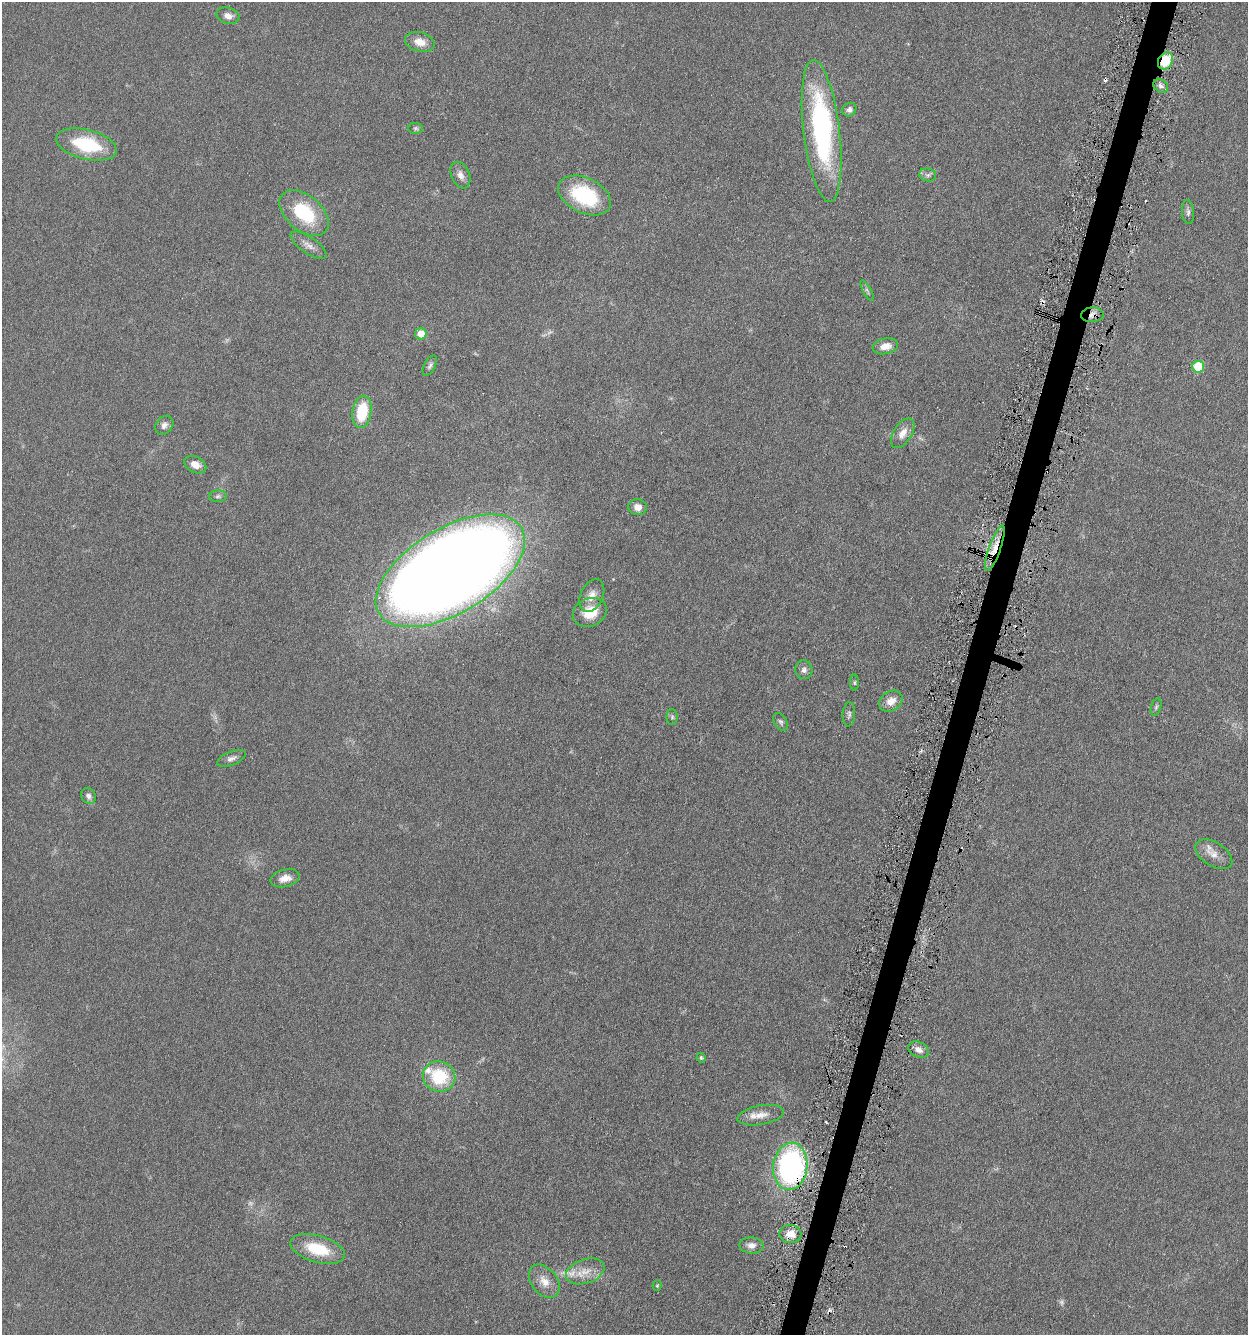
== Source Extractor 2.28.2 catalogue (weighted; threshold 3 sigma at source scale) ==
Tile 10 of 4 x 4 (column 2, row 3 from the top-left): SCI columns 1508-2753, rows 1342-2674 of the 5376 x 5350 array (HDU 1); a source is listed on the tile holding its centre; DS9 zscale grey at full resolution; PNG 1250 x 1337 px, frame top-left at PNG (2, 2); each listed source drawn as its Kron ellipse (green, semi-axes under 4 px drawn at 4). Shown black and unused: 2% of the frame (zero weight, under 3 of 6 exposures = <1% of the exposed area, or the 3 px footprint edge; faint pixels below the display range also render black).
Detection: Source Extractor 2.28.2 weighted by HDU 2 'WHT'; one run over the whole footprint, this tile lists its part. Background 0.0957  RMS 0.0067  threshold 0.0276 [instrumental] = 3 sigma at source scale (4.09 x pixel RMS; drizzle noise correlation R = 1.36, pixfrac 0.8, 0.05/0.05 arcsec/px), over >= 5 px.
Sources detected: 64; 3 too faint to see at this stretch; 1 inside a brighter object's white glare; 6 cosmic-ray / hot-pixel residue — neither listed nor drawn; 2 inside a brighter listed object's ellipse — not listed separately; the other 52 listed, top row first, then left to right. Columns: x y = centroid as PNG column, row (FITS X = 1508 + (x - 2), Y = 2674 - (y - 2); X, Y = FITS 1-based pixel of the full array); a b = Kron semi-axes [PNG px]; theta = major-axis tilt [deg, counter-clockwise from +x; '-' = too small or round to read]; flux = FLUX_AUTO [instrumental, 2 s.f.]
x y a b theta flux
228 16 12 8 -15 4
420 42 15 9 -15 6.9
1165 61 9 7 60 18
1161 86 8 6 -35 2
849 110 7 6 - 2.2
416 128 7 5 -5 1.1
822 131 71 18 -83 120
86 144 31 15 -14 36
460 175 14 9 -66 4
928 175 8 6 -12 1.8
584 195 28 17 -26 43
1188 212 12 6 -86 2.1
304 213 28 17 -40 36
308 245 21 8 -34 4.4
867 291 11 3 -62 1.4
1092 315 11 7 3 3.1
421 334 6 5 - 7.7
885 346 13 8 10 6.2
430 366 11 5 62 1.7
1198 367 6 6 - 30
362 412 16 9 80 24
164 425 10 8 50 2.8
903 433 16 9 58 5.6
195 465 11 8 -25 5.5
218 496 9 5 1 1.5
638 507 9 8 - 4.7
995 548 24 6 70 9.4
450 571 83 42 31 1400
592 595 17 11 66 6.2
590 612 17 14 24 15
804 670 9 8 - 2.4
854 683 8 4 -90 0.93
891 701 12 9 35 6.2
1156 707 9 5 74 1.3
849 714 12 6 86 1.8
672 717 8 5 90 1.2
781 722 9 6 -57 1.5
231 758 15 7 22 2.8
88 796 8 7 - 2.4
1214 854 20 12 -33 6.4
285 878 15 8 15 5.6
919 1050 11 7 -24 3.7
701 1058 5 4 - 0.88
439 1076 16 15 - 30
760 1115 23 9 10 7.1
790 1166 24 17 84 140
790 1234 11 9 -5 6.7
751 1245 12 8 -5 3.9
317 1249 28 13 -16 24
585 1271 20 12 18 8.7
544 1281 19 13 -52 7.7
657 1286 5 4 - 0.72
Overlapping masked pixels (flux is a lower limit): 4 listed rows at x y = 1165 61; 1092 315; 995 548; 790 1166